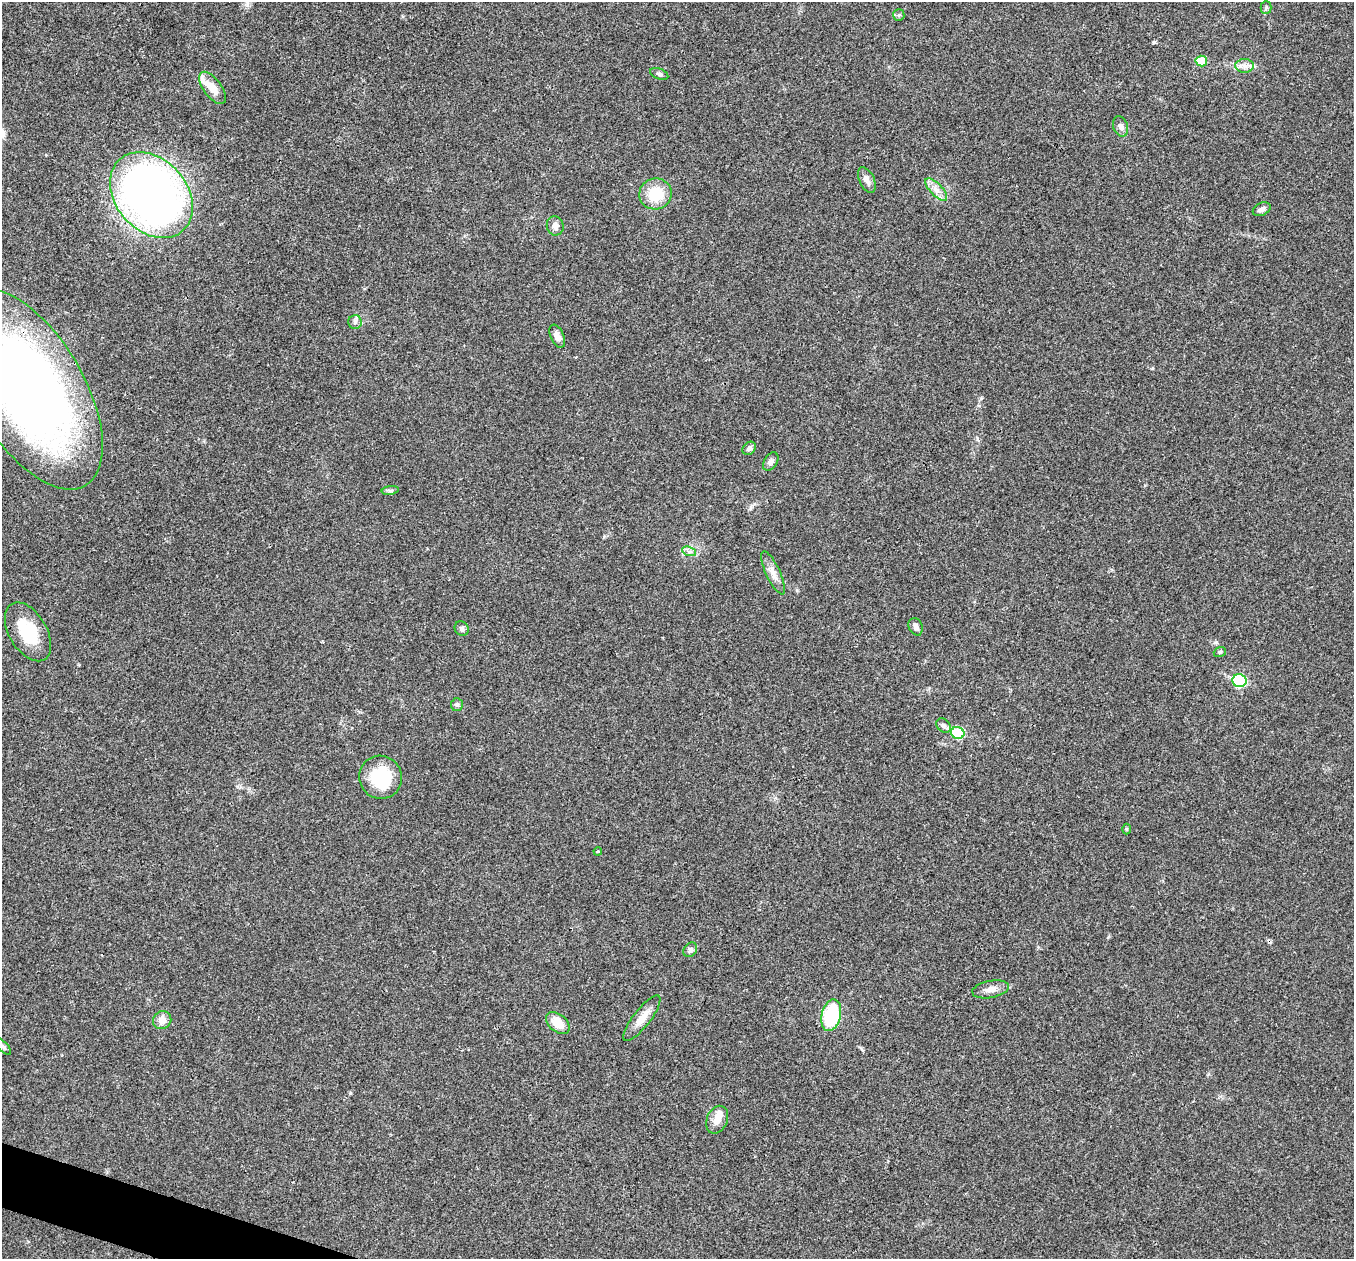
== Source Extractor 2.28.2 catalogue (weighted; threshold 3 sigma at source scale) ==
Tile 7 of 4 x 4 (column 3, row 2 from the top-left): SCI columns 2709-4060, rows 2652-3908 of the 5419 x 5432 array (HDU 1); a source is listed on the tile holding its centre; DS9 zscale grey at full resolution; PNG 1356 x 1261 px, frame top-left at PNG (2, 2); each listed source drawn as its Kron ellipse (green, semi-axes under 4 px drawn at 4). Shown black and unused: <1% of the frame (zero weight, under 3 of 4 exposures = <1% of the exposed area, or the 3 px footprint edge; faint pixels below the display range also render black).
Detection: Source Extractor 2.28.2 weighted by HDU 2 'WHT'; one run over the whole footprint, this tile lists its part. Background 0.0211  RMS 0.004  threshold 0.0182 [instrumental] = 3 sigma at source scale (4.5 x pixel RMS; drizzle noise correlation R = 1.50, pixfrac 1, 0.05/0.05 arcsec/px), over >= 5 px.
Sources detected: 42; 1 inside a brighter object's white glare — neither listed nor drawn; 1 inside a brighter listed object's ellipse — not listed separately; the other 40 listed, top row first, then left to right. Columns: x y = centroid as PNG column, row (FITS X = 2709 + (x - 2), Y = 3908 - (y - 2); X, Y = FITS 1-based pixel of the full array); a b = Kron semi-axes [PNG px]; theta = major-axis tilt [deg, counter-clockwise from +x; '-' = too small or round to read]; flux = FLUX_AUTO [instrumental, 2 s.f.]
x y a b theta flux
1266 8 6 5 - 0.72
899 15 6 5 - 0.66
1201 61 6 5 - 9
1245 66 9 7 0 2
659 74 9 5 -21 1.1
213 88 19 9 -53 4.6
1121 126 10 7 -72 1.7
867 180 14 7 -65 2.3
936 189 14 6 -46 2.7
655 194 16 15 - 11
151 195 48 35 -48 260
1262 209 9 6 26 1.5
555 226 10 8 -73 2.1
355 322 7 7 - 1.2
557 336 12 6 -67 2.3
28 389 112 55 -59 320
749 448 7 6 - 1.2
771 462 10 6 57 1.4
390 490 9 4 8 0.82
689 551 7 4 -19 1.1
773 573 23 7 -65 3.2
916 627 9 6 -67 1.6
462 628 8 6 -51 0.98
28 632 32 19 -59 15
1220 652 6 4 21 0.64
1239 681 7 6 - 36
457 705 6 6 - 0.81
943 726 8 6 -43 1.2
958 733 7 6 - 20
381 777 22 21 - 20
1126 829 5 3 - 0.44
598 851 4 3 - 0.35
690 950 8 6 52 1.4
991 989 18 8 11 3.1
831 1015 16 9 77 24
642 1018 28 8 52 5.1
162 1020 9 8 - 3.3
558 1023 13 8 -39 6.3
3 1047 10 5 -46 0.97
717 1120 14 10 67 3.8
Overlapping masked pixels (flux is a lower limit): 1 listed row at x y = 28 389
Isophote crosses this tile's border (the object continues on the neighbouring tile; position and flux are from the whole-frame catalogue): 2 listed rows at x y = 28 389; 3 1047
Unlisted compact peaks at least as high as the median listed source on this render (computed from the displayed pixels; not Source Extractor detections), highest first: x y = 1154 42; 350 1093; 1152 368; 797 590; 981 398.